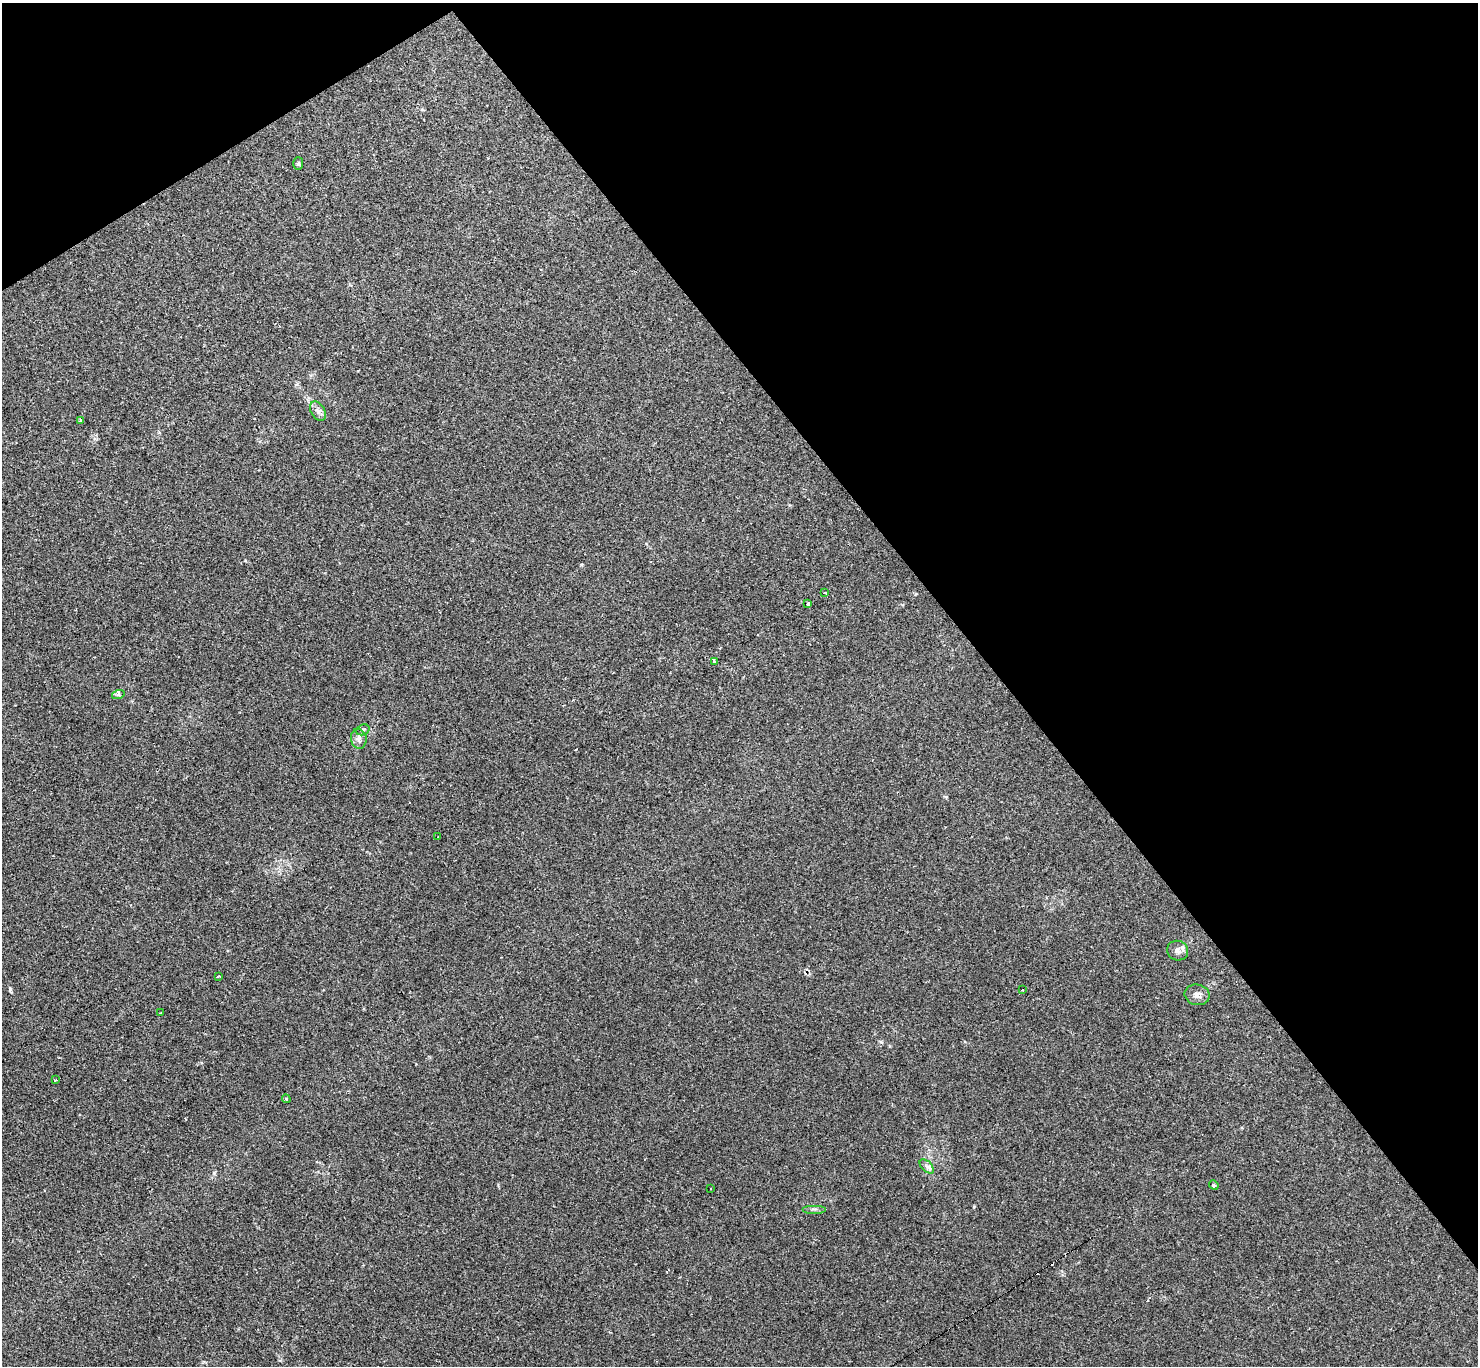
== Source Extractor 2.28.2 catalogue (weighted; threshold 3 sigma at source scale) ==
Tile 3 of 4 x 4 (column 3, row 1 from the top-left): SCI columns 2955-4430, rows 4243-5606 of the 5917 x 5907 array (HDU 1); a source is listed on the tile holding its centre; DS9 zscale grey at full resolution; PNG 1480 x 1368 px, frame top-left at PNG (2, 3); each listed source drawn as its Kron ellipse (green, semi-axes under 4 px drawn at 4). Shown black and unused: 36% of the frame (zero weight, under 2 of 3 exposures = <1% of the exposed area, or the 3 px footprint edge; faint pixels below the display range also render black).
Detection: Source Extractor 2.28.2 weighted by HDU 2 'WHT'; one run over the whole footprint, this tile lists its part. Background 0.0673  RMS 0.0062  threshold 0.0279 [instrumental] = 3 sigma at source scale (4.5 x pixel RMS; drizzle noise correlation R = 1.50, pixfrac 1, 0.05/0.05 arcsec/px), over >= 5 px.
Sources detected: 26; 5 cosmic-ray / hot-pixel residue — neither listed nor drawn; the other 21 listed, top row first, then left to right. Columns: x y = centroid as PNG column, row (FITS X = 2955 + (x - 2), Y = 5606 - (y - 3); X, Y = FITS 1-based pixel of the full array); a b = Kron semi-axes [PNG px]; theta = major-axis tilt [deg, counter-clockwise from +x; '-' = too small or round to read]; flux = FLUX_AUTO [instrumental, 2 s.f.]
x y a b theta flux
298 163 6 5 - 0.95
318 411 10 6 -60 2.5
81 421 4 3 - 2.5
825 592 3 2 - 0.61
808 603 3 3 - 5.4
715 661 4 3 - 21
118 695 6 4 19 1
363 730 7 5 20 1.2
359 739 10 7 -81 2.6
438 837 3 3 - 0.84
1178 951 10 9 - 3.2
218 976 3 3 - 3.4
1022 990 3 3 - 1
1197 995 12 10 -12 3.6
160 1013 3 3 - 7.2
56 1080 3 3 - 2.8
286 1099 4 4 - 0.84
927 1166 8 5 -44 1.8
1214 1185 5 4 - 0.71
710 1189 3 2 - 1.1
814 1209 12 2 0 1.2
Unlisted compact peaks at least as high as the median listed source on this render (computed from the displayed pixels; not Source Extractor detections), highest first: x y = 214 1173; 10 988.